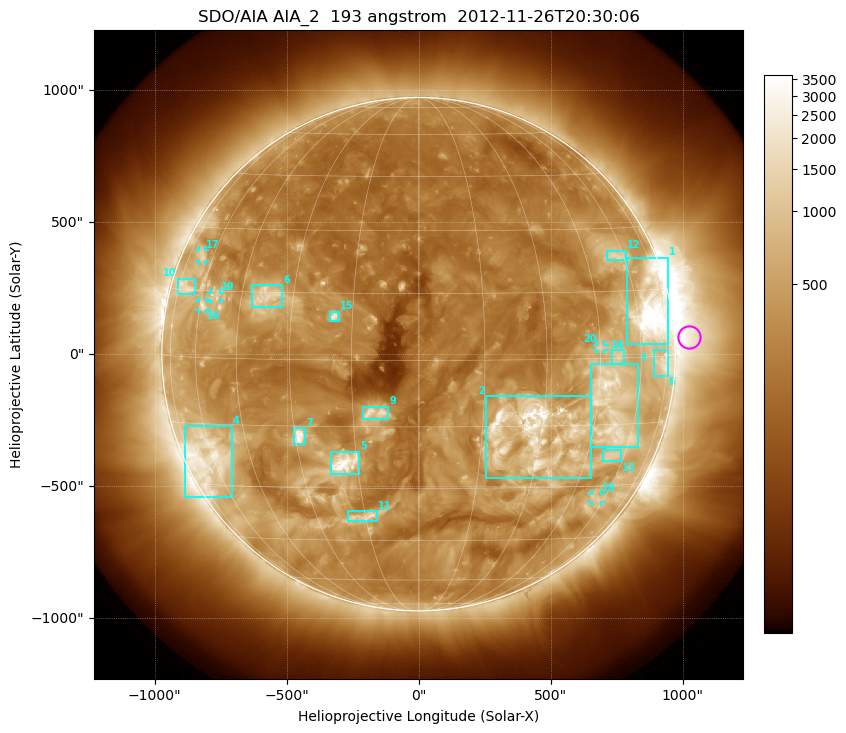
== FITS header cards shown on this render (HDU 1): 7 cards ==
TELESCOP= 'SDO/AIA'
INSTRUME= 'AIA_2'
WAVELNTH=                  193
WAVEUNIT= 'angstrom'
DATE-OBS= '2012-11-26T20:30:06.84'
CTYPE1  = 'HPLN-TAN'
CTYPE2  = 'HPLT-TAN'

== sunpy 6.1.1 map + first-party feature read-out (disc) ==
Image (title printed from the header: SDO/AIA AIA_2  193 angstrom  2012-11-26T20:30:06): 1024 x 1024 px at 2.4 arcsec/px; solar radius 973 arcsec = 405 px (full disc in frame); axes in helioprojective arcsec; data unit not stated in the header (colour bar unlabelled)
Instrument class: DISC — disc imager (sunpy class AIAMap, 193 A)
Bright regions (active regions / flare kernels): reference = the median radial profile (limb darkening/brightening removed); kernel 9 px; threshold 5 sigma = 706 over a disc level ~282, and >= 1.15x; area >= 12 px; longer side >= 10 px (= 24 arcsec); searched inside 0.97 R_sun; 20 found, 20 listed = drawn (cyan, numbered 1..; 5 of them under ~33 arcsec drawn as corner ticks so the feature stays visible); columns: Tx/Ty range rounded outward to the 5 arcsec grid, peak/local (2 s.f.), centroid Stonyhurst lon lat
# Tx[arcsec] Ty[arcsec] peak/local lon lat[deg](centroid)
1 790..945 35..365 19 +66 +10
2 255..655 -470..-155 13 +27 -16
3 650..835 -350..-35 8.2 +50 -11
4 -885..-705 -540..-270 6.4 -62 -23
5 -335..-225 -455..-370 14 -18 -24
6 -630..-515 175..265 5.2 -38 +14
7 -470..-430 -340..-280 9.9 -29 -17
8 890..945 -85..20 4.7 +72 -2
9 -210..-115 -245..-200 6.8 -10 -12
10 -915..-845 225..285 4.7 -70 +16
11 -270..-155 -630..-595 5.6 -15 -38
12 715..785 355..390 4 +57 +23
13 695..765 -405..-365 3.8 +54 -22
14 730..780 -35..15 4.2 +51 +0
15 -335..-300 125..160 7.6 -19 +10
16 -830..-805 165..205 5 -59 +12
17 -830..-805 350..395 3.8 -66 +23
18 655..690 -560..-525 3.5 +56 -33
19 -785..-750 205..235 3.6 -54 +14
20 675..705 15..35 4.2 +45 +2
Off-limb structures (1.02-1.3 R_sun): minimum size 162 px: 3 found; the strongest spans PA ~235..305 deg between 1.02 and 1.3 R_sun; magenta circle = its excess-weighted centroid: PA ~275 deg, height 1.05 R_sun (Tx ~1025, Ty ~65 arcsec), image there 4.5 x the reference